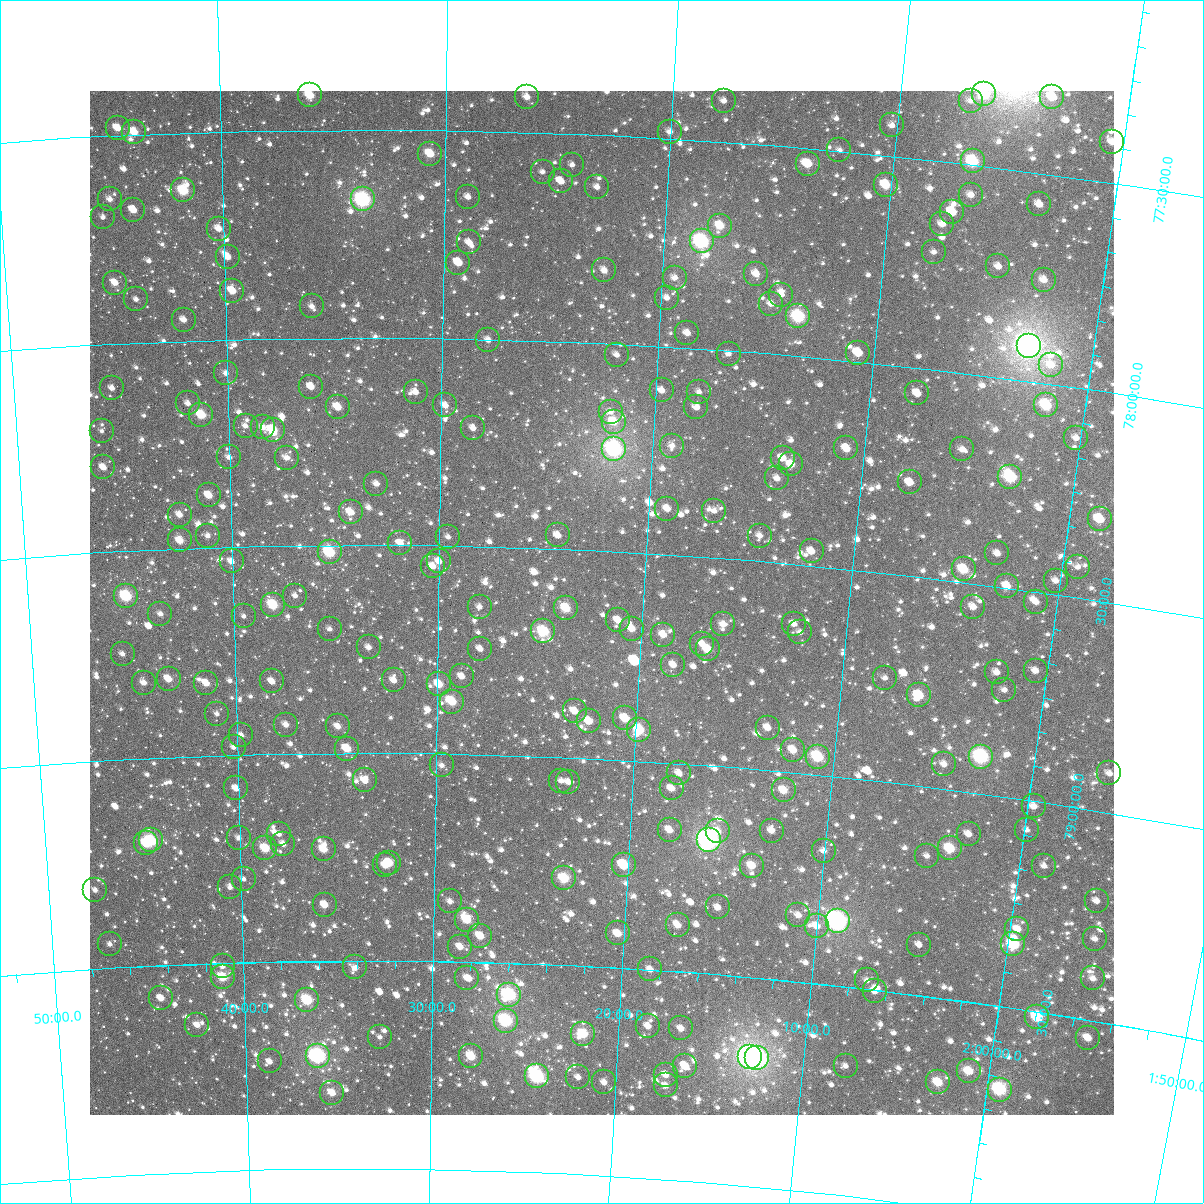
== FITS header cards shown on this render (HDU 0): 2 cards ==
NAXIS1  =                 1024
NAXIS2  =                 1024

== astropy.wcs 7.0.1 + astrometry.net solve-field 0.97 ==
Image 1024 x 1024 px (HDU 0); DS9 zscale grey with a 90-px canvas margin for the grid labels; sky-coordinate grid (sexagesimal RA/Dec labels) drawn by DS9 from the SOLVED WCS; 252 Tycho-2 reference stars matched to detected sources circled (green)
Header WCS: RA---TAN-SIP/DEC--TAN-SIP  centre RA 02:22:02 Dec +78:37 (35.51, +78.62 deg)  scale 8.66 arcsec/px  FOV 147.9' x 147.9'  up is +177 deg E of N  parity flipped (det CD > 0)
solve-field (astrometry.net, Tycho-2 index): VERIFIED the header's WCS against the Tycho-2 star catalogue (verified at 6 index scales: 18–252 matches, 0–1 conflicts across passes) and refined it, rather than solving blind
Solved WCS: RA---TAN-SIP/DEC--TAN-SIP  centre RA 02:22:02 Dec +78:37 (35.51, +78.62 deg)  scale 8.66 arcsec/px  FOV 147.9' x 147.9'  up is +177 deg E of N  parity flipped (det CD > 0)
The solver's refit moves the header's centre by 0.11 arcsec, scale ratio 1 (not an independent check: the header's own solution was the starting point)
Tycho-2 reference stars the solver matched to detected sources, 252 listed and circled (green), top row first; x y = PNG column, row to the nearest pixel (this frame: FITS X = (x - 90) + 1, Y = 1024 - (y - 91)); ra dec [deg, ICRS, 3 dp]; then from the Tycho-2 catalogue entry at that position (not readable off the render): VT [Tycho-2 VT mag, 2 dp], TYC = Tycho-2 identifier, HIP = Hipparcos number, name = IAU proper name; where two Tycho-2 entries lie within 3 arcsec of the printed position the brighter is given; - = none
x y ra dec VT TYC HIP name
984 94 31.585 +77.327 9.37 4499-1489-1 - -
310 95 39.003 +77.416 9.62 4499-62-1 - -
527 97 36.604 +77.415 10.72 4499-296-1 - -
1052 97 30.843 +77.315 11.24 4499-1911-1 - -
724 101 34.432 +77.402 11.92 4499-1634-1 - -
971 101 31.725 +77.348 12.26 4499-1806-1 - -
892 125 32.560 +77.427 11.33 4499-1532-1 - -
118 128 41.139 +77.482 10.59 4512-552-1 - -
134 132 40.959 +77.494 9.78 4512-410-1 - -
670 132 35.004 +77.484 11.30 4499-1719-1 - -
1112 142 30.124 +77.403 10.82 4499-2196-1 - -
839 150 33.113 +77.497 11.86 4499-1601-1 - -
430 154 37.668 +77.557 9.89 4499-630-1 - -
973 161 31.626 +77.492 8.75 4499-2238-1 - -
808 164 33.448 +77.538 10.30 4499-1609-1 - -
572 165 36.077 +77.575 12.50 4499-236-1 - -
543 172 36.404 +77.594 11.83 4499-238-1 - -
561 181 36.195 +77.616 10.94 4499-976-1 - -
886 185 32.557 +77.571 9.73 4499-2021-1 10125 -
597 187 35.786 +77.625 11.77 4499-806-1 - -
183 190 40.434 +77.639 9.12 4512-932-1 12578 -
971 195 31.601 +77.572 12.25 4499-2123-1 - -
468 197 37.231 +77.659 11.54 4499-96-1 - -
110 199 41.263 +77.652 11.26 4512-111-1 - -
363 199 38.418 +77.667 7.74 4499-676-1 11906 -
1039 204 30.831 +77.575 10.88 4499-1475-1 - -
133 210 41.004 +77.681 11.05 4512-2454-1 - -
952 212 31.790 +77.619 10.86 4499-2085-1 - -
103 217 41.352 +77.694 12.40 4512-718-1 - -
942 224 31.884 +77.651 10.82 4499-1741-1 - -
720 226 34.378 +77.702 10.04 4499-1747-1 - -
219 229 40.050 +77.733 10.77 4512-57-1 - -
702 241 34.576 +77.743 7.81 4499-1478-1 10750 -
469 242 37.211 +77.769 11.37 4499-208-1 - -
934 252 31.943 +77.720 12.00 4499-1749-1 - -
228 257 39.955 +77.802 11.00 4499-212-1 - -
458 263 37.328 +77.818 10.35 4499-358-1 - -
998 266 31.202 +77.735 11.03 4499-1574-1 - -
604 270 35.662 +77.825 10.93 4499-518-1 - -
756 274 33.931 +77.811 10.45 4499-2019-1 - -
675 278 34.854 +77.834 11.26 4499-1376-1 - -
1044 280 30.671 +77.754 10.78 4499-1965-1 - -
115 283 41.252 +77.854 10.47 4512-2261-1 - -
232 291 39.914 +77.884 10.37 4499-906-1 - -
781 295 33.625 +77.856 11.27 4499-1396-1 - -
667 298 34.931 +77.884 11.88 4499-1775-1 - -
136 299 41.021 +77.896 12.22 4512-2509-1 - -
771 304 33.736 +77.880 11.03 4499-1328-1 - -
312 306 39.003 +77.925 11.96 4499-586-1 - -
798 316 33.411 +77.905 8.53 4499-1722-1 10371 -
184 320 40.484 +77.950 10.92 4512-1671-1 - -
687 333 34.671 +77.965 11.57 4499-1362-1 - -
488 340 36.967 +78.002 11.62 4499-72-1 - -
1029 346 30.738 +77.916 6.17 4499-2251-1 9568 -
858 353 32.686 +77.979 10.30 4499-2170-1 - -
729 354 34.180 +78.008 11.94 4499-1656-1 - -
617 355 35.471 +78.027 11.94 4499-338-1 - -
1051 365 30.460 +77.955 10.88 4499-1636-1 - -
226 373 40.014 +78.081 11.29 4512-1013-1 - -
311 387 39.023 +78.118 10.79 4499-661-1 - -
112 388 41.347 +78.107 11.61 4512-803-1 - -
662 390 34.928 +78.106 11.19 4499-1280-1 - -
416 392 37.801 +78.131 11.18 4499-543-1 - -
699 392 34.492 +78.104 12.19 4499-1686-1 - -
917 393 31.956 +78.062 11.73 4499-1671-1 - -
188 403 40.468 +78.151 11.52 4512-727-1 - -
445 405 37.451 +78.162 11.23 4499-573-1 - -
1046 405 30.452 +78.053 9.47 4499-1582-1 - -
338 407 38.712 +78.167 10.35 4499-527-1 - -
696 407 34.510 +78.142 11.22 4499-1577-1 - -
611 412 35.512 +78.165 12.20 4499-297-1 - -
201 415 40.317 +78.180 9.40 4512-1837-1 12535 -
614 422 35.469 +78.188 10.01 4499-793-1 - -
246 426 39.801 +78.210 11.84 4499-433-1 - -
263 427 39.596 +78.214 11.73 4499-615-1 - -
473 428 37.118 +78.216 11.34 4499-221-1 - -
273 430 39.483 +78.221 9.43 4499-927-1 - -
102 431 41.495 +78.208 11.97 4512-241-1 - -
1076 438 30.053 +78.120 12.16 4499-2213-1 - -
672 446 34.766 +78.238 11.59 4499-1900-1 - -
846 448 32.714 +78.211 10.57 4499-1371-1 - -
614 449 35.446 +78.254 7.55 4499-517-1 - -
962 449 31.359 +78.183 11.27 4499-1545-1 - -
229 457 40.004 +78.284 11.40 4512-1301-1 - -
287 458 39.318 +78.288 11.58 4499-253-1 - -
783 458 33.454 +78.248 11.17 4499-1971-1 - -
791 464 33.348 +78.261 10.49 4499-1407-1 - -
103 467 41.498 +78.296 10.89 4512-1327-1 - -
1010 477 30.755 +78.235 8.86 4499-1726-1 - -
777 478 33.498 +78.297 11.21 4499-1394-1 - -
910 482 31.929 +78.277 11.06 4499-2163-1 - -
376 484 38.259 +78.352 11.45 4499-321-1 - -
209 495 40.258 +78.374 10.48 4512-827-1 - -
667 509 34.777 +78.390 11.12 4499-317-1 - -
714 511 34.215 +78.387 11.45 4499-1640-1 - -
351 512 38.568 +78.420 10.48 4499-591-1 - -
180 515 40.616 +78.418 11.20 4512-497-1 - -
1100 519 29.641 +78.305 10.02 4498-721-1 - -
558 535 36.071 +78.467 11.78 4499-525-1 - -
208 536 40.286 +78.471 12.00 4512-1245-1 - -
760 536 33.648 +78.438 12.27 4499-1404-1 - -
448 537 37.392 +78.479 12.02 4499-271-1 - -
180 540 40.625 +78.480 10.18 4512-421-1 - -
400 543 37.967 +78.495 11.21 4499-1041-1 - -
812 551 33.013 +78.465 11.02 4499-1644-1 - -
330 552 38.822 +78.517 8.76 4499-113-1 12045 -
997 553 30.792 +78.421 11.45 4499-1150-1 - -
232 561 40.008 +78.535 11.02 4512-435-1 - -
439 561 37.501 +78.537 11.02 4499-171-1 - -
433 566 37.569 +78.550 11.44 4499-269-1 - -
1078 567 29.816 +78.426 12.55 4498-303-1 - -
964 569 31.170 +78.469 9.71 4499-1463-1 - -
1056 581 30.052 +78.467 11.29 4499-1414-1 - -
1007 586 30.626 +78.496 10.44 4499-1246-1 - -
126 596 41.306 +78.608 8.64 4512-311-1 12851 -
295 596 39.245 +78.620 11.74 4499-157-1 - -
1036 602 30.254 +78.524 11.79 4499-1312-1 - -
273 605 39.519 +78.641 9.13 4499-939-1 - -
480 607 36.990 +78.645 11.51 4499-963-1 - -
973 607 30.997 +78.556 11.03 4499-1551-1 - -
566 608 35.939 +78.641 9.60 4499-147-1 - -
160 614 40.896 +78.655 11.41 4512-1495-1 - -
244 616 39.879 +78.667 11.75 4499-803-1 - -
618 620 35.293 +78.665 11.18 4499-67-1 - -
723 624 34.008 +78.658 11.16 4499-2007-1 - -
794 624 33.146 +78.643 11.33 4499-1870-1 - -
330 629 38.828 +78.702 11.85 4499-875-1 - -
632 629 35.119 +78.683 10.91 4499-361-1 - -
543 631 36.203 +78.700 8.94 4499-489-1 11247 -
800 632 33.061 +78.662 12.62 4499-1500-1 - -
663 635 34.730 +78.693 10.67 4499-899-1 - -
702 644 34.247 +78.708 10.98 4499-275-1 - -
369 647 38.349 +78.746 11.15 4499-669-1 - -
480 649 36.975 +78.746 11.61 4499-31-1 - -
708 649 34.174 +78.721 9.84 4499-969-1 - -
123 654 41.385 +78.747 12.04 4512-5-1 - -
673 665 34.583 +78.764 11.24 4503-1727-1 - -
1036 671 30.139 +78.688 11.10 4499-1815-1 - -
997 672 30.607 +78.705 11.13 4499-1720-1 - -
462 676 37.192 +78.814 11.21 4503-1400-1 - -
885 678 31.969 +78.751 12.23 4503-2069-1 - -
169 679 40.831 +78.812 10.53 4516-1388-1 - -
394 680 38.037 +78.825 11.58 4503-1657-1 - -
272 681 39.548 +78.826 10.90 4503-1538-1 - -
144 683 41.138 +78.819 11.09 4516-1690-1 - -
206 683 40.364 +78.826 10.55 4516-1260-1 - -
439 684 37.477 +78.833 10.11 4503-1262-1 - -
1004 690 30.488 +78.744 11.52 4499-1152-1 - -
919 695 31.526 +78.783 9.60 4503-1783-1 9803 -
452 702 37.305 +78.875 9.54 4503-924-1 11577 -
575 711 35.776 +78.888 10.85 4503-1428-1 - -
217 714 40.246 +78.900 11.96 4516-1370-1 - -
625 718 35.141 +78.900 9.99 4503-1006-1 - -
589 721 35.594 +78.910 10.09 4503-1515-1 - -
286 725 39.384 +78.930 11.00 4503-1196-1 - -
338 726 38.736 +78.936 10.59 4503-1384-1 - -
768 728 33.354 +78.898 12.14 4503-1837-1 - -
639 730 34.954 +78.925 9.49 4503-1490-1 - -
241 735 39.950 +78.954 11.26 4503-1569-1 - -
234 747 40.048 +78.981 11.84 4516-2013-1 - -
347 749 38.620 +78.990 9.94 4503-1745-1 - -
793 750 33.013 +78.946 10.58 4503-2015-1 - -
818 757 32.696 +78.956 9.02 4503-1939-1 - -
981 757 30.665 +78.911 7.98 4503-1883-1 9544 -
944 764 31.112 +78.940 11.36 4503-1929-1 - -
442 765 37.423 +79.029 11.38 4503-1296-1 - -
679 773 34.424 +79.022 11.44 4503-1669-1 - -
1109 773 29.046 +78.906 11.83 4502-437-1 - -
365 780 38.393 +79.066 10.54 4503-1432-1 - -
561 781 35.908 +79.057 11.72 4503-1407-1 - -
568 782 35.816 +79.059 12.43 4503-850-1 - -
236 788 40.031 +79.081 11.14 4516-1468-1 - -
672 788 34.505 +79.061 10.81 4503-1610-1 - -
784 790 33.087 +79.044 10.10 4503-2119-1 - -
1034 806 29.925 +79.012 10.98 4502-905-1 - -
670 830 34.492 +79.161 11.40 4503-1218-1 - -
1027 830 29.968 +79.070 11.55 4502-1315-1 - -
718 831 33.880 +79.157 10.75 4503-1630-1 - -
772 831 33.193 +79.144 11.23 4503-2033-1 - -
279 834 39.498 +79.193 11.69 4503-704-1 - -
969 834 30.692 +79.099 11.13 4503-2067-1 - -
239 838 40.015 +79.200 12.11 4516-1378-1 - -
151 840 41.143 +79.199 8.74 4516-1246-1 12805 -
709 840 33.986 +79.179 7.09 4503-1558-1 10560 -
146 843 41.207 +79.205 9.63 4516-540-1 - -
283 844 39.446 +79.217 11.12 4503-1639-1 - -
265 848 39.677 +79.227 9.55 4503-1751-1 - -
950 848 30.906 +79.139 9.34 4503-1841-1 - -
324 849 38.921 +79.231 10.12 4503-490-1 - -
824 851 32.506 +79.180 11.39 4503-2171-1 - -
927 856 31.184 +79.165 11.89 4503-2021-1 - -
389 863 38.083 +79.264 10.22 4503-656-1 - -
385 865 38.132 +79.271 10.46 4503-1683-1 - -
624 865 35.054 +79.252 9.78 4503-420-1 - -
752 866 33.408 +79.232 10.38 4503-1605-1 - -
1044 866 29.682 +79.150 11.35 4502-177-1 - -
564 878 35.814 +79.292 9.07 4503-1066-1 - -
244 879 39.966 +79.299 12.04 4503-1564-1 - -
230 887 40.147 +79.319 11.63 4516-1564-1 - -
95 890 41.895 +79.310 11.29 4516-580-1 - -
450 901 37.288 +79.355 11.58 4503-700-1 - -
1097 901 28.946 +79.214 11.50 4502-427-1 - -
325 905 38.920 +79.365 10.46 4503-1473-1 - -
718 907 33.804 +79.339 11.17 4503-1707-1 - -
798 915 32.748 +79.340 11.56 4503-2001-1 - -
467 920 37.064 +79.399 9.76 4503-1496-1 - -
838 921 32.234 +79.346 7.05 4503-2063-1 - -
678 925 34.305 +79.388 10.46 4503-696-1 - -
817 926 32.497 +79.362 11.61 4503-1969-1 - -
1017 929 29.902 +79.310 10.67 4502-1299-1 - -
618 933 35.082 +79.417 10.20 4503-132-1 - -
480 936 36.881 +79.437 10.09 4503-204-1 - -
1095 939 28.891 +79.304 11.36 4502-451-1 - -
110 944 41.743 +79.442 12.00 4516-756-1 - -
1013 944 29.925 +79.347 8.78 4502-127-1 - -
919 945 31.142 +79.379 11.34 4503-2285-1 - -
460 947 37.143 +79.464 11.06 4503-966-1 - -
223 966 40.275 +79.508 11.83 4516-46-1 - -
355 967 38.525 +79.516 11.27 4503-74-1 - -
650 969 34.625 +79.499 10.69 4503-242-1 - -
223 977 40.281 +79.534 9.20 4516-414-1 - -
467 978 37.046 +79.539 11.44 4503-1004-1 - -
1093 978 28.834 +79.399 11.41 4502-737-1 - -
867 980 31.770 +79.479 11.66 4503-2026-1 - -
875 991 31.650 +79.503 10.99 4503-2293-1 - -
509 995 36.480 +79.576 8.20 4503-48-1 11341 -
161 998 41.108 +79.578 10.50 4516-760-1 - -
307 1000 39.166 +79.594 8.91 4503-784-1 - -
1037 1017 29.474 +79.512 9.01 4502-1869-1 - -
506 1021 36.512 +79.640 8.18 4503-416-1 - -
197 1025 40.644 +79.647 11.07 4516-596-1 - -
648 1026 34.608 +79.636 11.24 4503-388-1 - -
681 1028 34.167 +79.636 10.79 4503-1396-1 - -
583 1034 35.466 +79.663 9.37 4503-912-1 - -
380 1037 38.194 +79.684 11.60 4503-1718-1 - -
1088 1038 28.768 +79.543 10.45 4502-1662-1 - -
318 1056 39.033 +79.729 7.56 4503-6-1 12121 -
471 1056 36.963 +79.727 9.62 4503-660-1 - -
750 1057 33.208 +79.692 6.47 4503-1788-1 10309 -
757 1058 33.122 +79.693 7.15 4503-2294-1 10285 -
270 1061 39.682 +79.740 11.21 4503-1625-1 - -
685 1066 34.076 +79.724 11.35 4503-1579-1 - -
846 1066 31.922 +79.689 12.20 4503-2204-1 - -
969 1071 30.271 +79.665 9.92 4503-1766-1 - -
666 1075 34.328 +79.749 11.12 4503-352-1 - -
537 1076 36.064 +79.771 7.97 4503-1533-1 11202 -
578 1077 35.506 +79.768 11.64 4503-814-1 - -
604 1082 35.151 +79.777 11.37 4503-534-1 - -
938 1082 30.660 +79.702 9.68 4503-1864-1 - -
666 1085 34.317 +79.776 11.26 4503-166-1 - -
1000 1090 29.823 +79.698 8.14 4502-1402-1 9279 -
332 1093 38.841 +79.818 10.83 4503-1040-1 - -